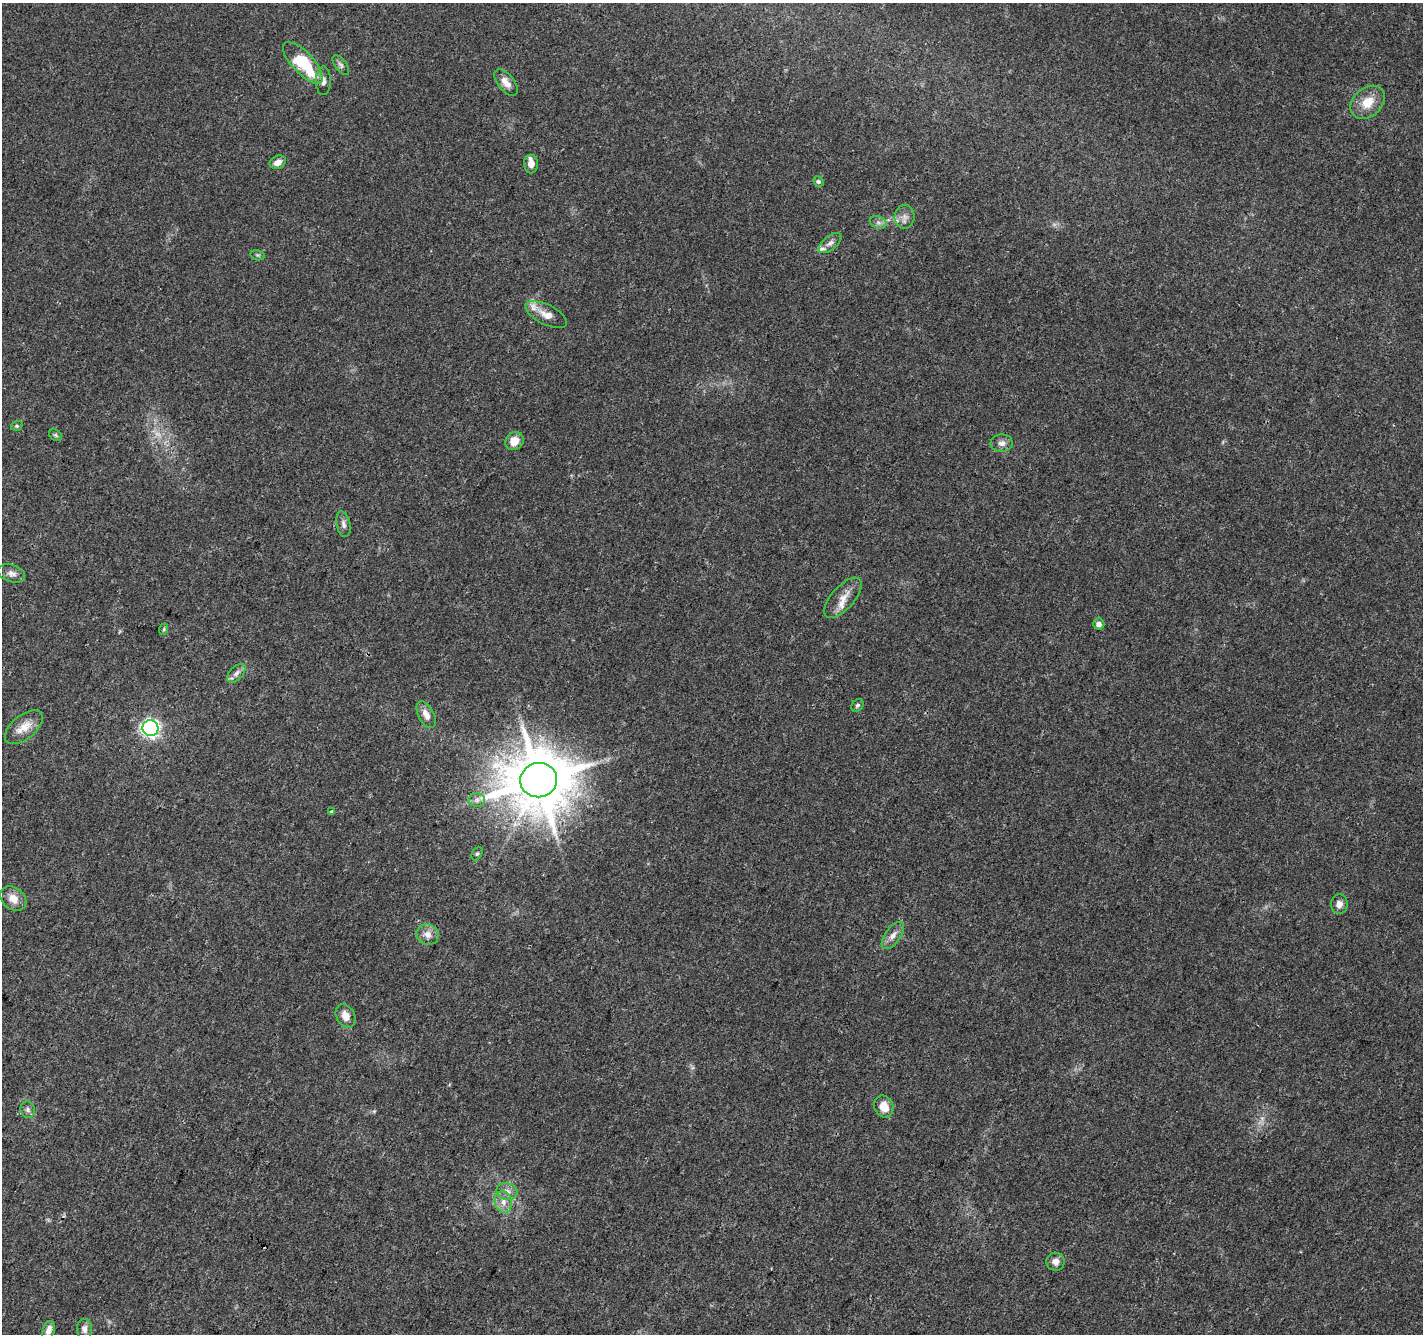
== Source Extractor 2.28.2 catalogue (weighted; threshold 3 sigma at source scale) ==
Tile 7 of 4 x 4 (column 3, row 2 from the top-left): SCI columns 2851-4271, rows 2935-4266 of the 5693 x 5801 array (HDU 1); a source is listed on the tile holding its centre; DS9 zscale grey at full resolution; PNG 1425 x 1336 px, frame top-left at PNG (2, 3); each listed source drawn as its Kron ellipse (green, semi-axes under 4 px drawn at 4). Shown black and unused: <1% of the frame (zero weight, under 3 of 4 exposures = <1% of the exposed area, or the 3 px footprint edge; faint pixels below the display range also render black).
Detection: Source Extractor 2.28.2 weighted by HDU 2 'WHT'; one run over the whole footprint, this tile lists its part. Background 0.0203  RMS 0.0035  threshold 0.016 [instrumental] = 3 sigma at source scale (4.5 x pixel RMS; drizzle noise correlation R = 1.50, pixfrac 1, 0.0396/0.0396 arcsec/px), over >= 5 px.
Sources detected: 48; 1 too faint to see at this stretch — neither listed nor drawn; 4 inside a brighter listed object's ellipse — not listed separately; the other 43 listed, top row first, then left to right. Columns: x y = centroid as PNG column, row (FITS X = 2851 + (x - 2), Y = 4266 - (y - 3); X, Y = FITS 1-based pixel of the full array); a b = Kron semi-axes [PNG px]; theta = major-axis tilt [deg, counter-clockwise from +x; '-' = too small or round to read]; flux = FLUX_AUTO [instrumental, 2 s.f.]
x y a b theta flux
303 63 26 10 -47 20
341 65 11 5 -54 1.1
323 81 14 7 89 1.9
506 82 16 8 -51 3
1368 102 19 14 41 6.7
278 162 8 6 24 2.4
531 164 9 7 -90 2.4
818 181 5 5 - 0.68
905 217 12 10 87 2.3
878 222 8 6 -18 1.2
830 243 13 6 40 1.8
257 255 7 5 -11 0.68
546 315 23 10 -26 4.1
17 426 6 4 19 0.53
55 435 7 5 -35 0.63
514 441 9 8 - 4.6
1002 443 11 8 2 2
343 524 13 6 -78 1.6
12 573 14 8 -17 2
843 598 25 11 49 4.7
1099 624 6 5 - 1.7
164 629 6 3 71 0.44
236 673 11 6 45 1.6
857 705 7 5 44 0.73
426 715 15 7 -62 2.9
24 727 22 12 39 5.2
150 728 8 8 - 110
539 780 18 17 - 2500
477 800 8 6 1 1.4
331 811 3 3 - 0.81
477 854 7 5 62 0.59
13 899 14 11 -40 3.9
1339 904 9 8 - 1.9
428 934 11 10 - 2.9
893 936 15 8 55 2.5
346 1016 12 9 -61 3.5
884 1106 11 9 -65 4.5
28 1110 8 7 - 1.2
507 1191 10 8 -13 2.2
503 1202 11 8 -77 2.7
1056 1262 9 9 - 2.1
84 1329 10 7 -87 1.8
49 1330 10 6 72 2.4